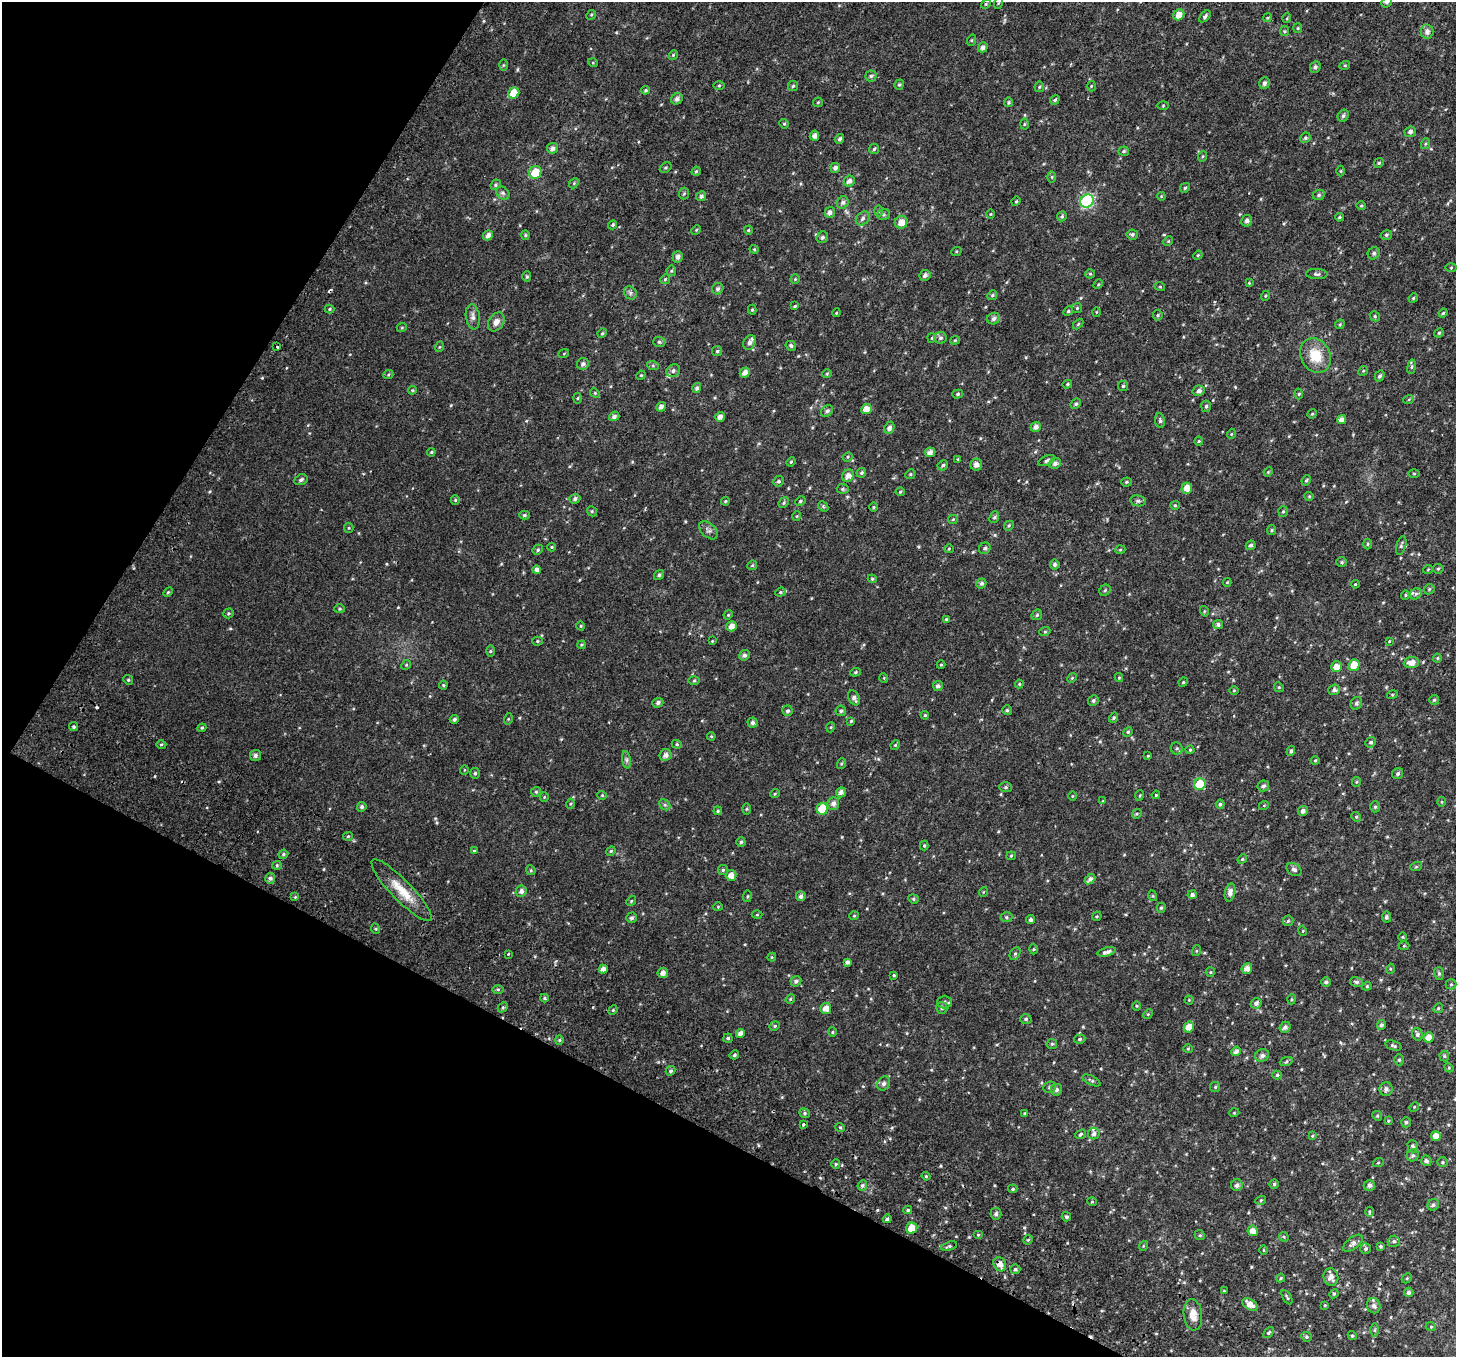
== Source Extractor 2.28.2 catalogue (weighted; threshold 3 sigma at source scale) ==
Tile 9 of 4 x 4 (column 1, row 3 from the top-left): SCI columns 77-1530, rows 1666-3020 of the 5977 x 6104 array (HDU 1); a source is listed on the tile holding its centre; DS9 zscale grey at full resolution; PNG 1458 x 1359 px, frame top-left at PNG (2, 2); each listed source drawn as its Kron ellipse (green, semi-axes under 4 px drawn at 4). Shown black and unused: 27% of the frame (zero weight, under 2 of 3 exposures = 6% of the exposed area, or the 3 px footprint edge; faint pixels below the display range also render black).
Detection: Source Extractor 2.28.2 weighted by HDU 2 'WHT'; one run over the whole footprint, this tile lists its part. Background 0.0277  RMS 0.0088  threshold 0.0395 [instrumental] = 3 sigma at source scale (4.5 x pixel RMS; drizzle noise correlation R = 1.50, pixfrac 1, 0.0396/0.0396 arcsec/px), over >= 5 px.
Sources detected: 506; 3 cosmic-ray / hot-pixel residue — neither listed nor drawn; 5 inside a brighter listed object's ellipse — not listed separately; the other 498 listed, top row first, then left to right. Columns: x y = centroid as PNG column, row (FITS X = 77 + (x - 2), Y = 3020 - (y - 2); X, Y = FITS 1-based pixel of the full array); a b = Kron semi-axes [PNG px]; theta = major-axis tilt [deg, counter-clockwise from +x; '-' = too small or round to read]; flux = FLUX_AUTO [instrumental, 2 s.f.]
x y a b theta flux
1387 2 6 5 - 1.8
998 3 6 4 71 0.95
986 4 5 4 - 0.94
591 15 5 4 - 1
1179 15 6 5 - 7.8
1205 16 7 4 48 1.6
1267 18 4 3 - 0.85
1287 18 5 3 - 0.78
1298 28 5 4 - 0.9
1285 31 5 4 - 1.1
1427 32 7 6 - 4.1
972 40 6 3 71 0.78
983 47 5 4 - 3.3
673 55 5 4 - 1
593 63 5 3 - 0.73
503 65 6 4 89 0.94
1345 65 5 3 - 0.79
1315 67 6 5 - 2.1
871 76 5 5 - 1.6
1264 83 6 5 - 2.4
719 85 5 3 - 0.93
899 85 5 4 - 1.2
793 86 5 5 - 1.2
1091 86 5 3 - 0.78
1039 87 5 5 - 1
645 90 4 3 - 1
514 93 6 5 - 14
677 99 6 5 - 2.9
1055 100 5 4 - 1.3
818 102 5 4 - 0.91
1009 102 5 4 - 1.2
1163 106 5 4 - 0.85
1343 116 6 5 - 1.8
784 124 5 4 - 0.99
1024 124 5 3 - 0.89
1410 132 6 5 - 2.4
814 136 5 4 - 3.4
1305 138 5 5 - 1.3
840 139 5 4 - 2
1425 144 5 3 - 0.9
552 148 5 5 - 3.1
874 149 5 5 - 1.1
1124 151 5 4 - 1.3
1203 156 5 3 - 0.82
1379 163 5 4 - 1.1
666 168 6 4 33 1.1
835 168 5 4 - 2.5
696 171 5 4 - 1.1
1341 171 5 3 - 0.81
535 173 6 6 - 17
1052 177 5 3 - 0.99
849 181 6 5 - 3.6
574 183 6 4 48 1.1
496 185 5 4 - 1.2
1185 188 5 4 - 1.1
503 193 7 5 -46 1.9
684 194 6 5 - 1.2
1319 195 6 5 - 1.4
701 196 5 4 - 2.7
1161 196 4 3 - 0.66
1016 201 5 4 - 0.95
1087 201 7 6 - 100
843 202 6 5 - 2.2
1361 206 5 3 - 0.8
878 211 6 4 89 0.98
830 212 5 5 - 3.1
883 214 6 5 - 1.5
991 214 5 3 - 0.69
1062 216 5 4 - 1.5
1339 217 4 3 - 1
863 218 8 6 47 2.3
1247 221 6 5 - 2.5
901 222 6 6 - 6.5
613 225 5 4 - 1.2
696 230 5 4 - 0.87
748 230 4 4 - 0.89
1132 234 6 5 - 1.5
488 235 5 4 - 3.5
525 235 4 4 - 0.97
1386 235 6 4 15 1.3
822 237 6 5 - 2
1168 241 5 4 - 0.83
754 249 4 4 - 0.91
956 252 5 3 - 0.9
1374 253 6 5 - 1.8
1198 255 5 3 - 0.84
678 257 6 5 - 3.2
1451 268 5 3 - 0.77
671 271 5 5 - 1.1
1090 274 5 4 - 0.89
1317 274 10 5 -2 2
925 275 6 5 - 2.7
527 277 5 4 - 1.2
665 279 5 4 - 0.99
795 279 4 4 - 0.84
1249 283 3 3 - 0.68
1098 284 5 4 - 0.88
1160 287 5 3 - 0.75
718 289 6 5 - 2
630 293 7 6 - 2.2
992 295 5 4 - 1.1
1265 296 5 3 - 0.69
1413 298 5 4 - 1
795 306 4 3 - 0.86
1077 308 5 5 - 1
329 309 5 4 - 1.1
752 310 5 4 - 1.1
1068 311 5 4 - 1.2
1096 312 5 3 - 0.69
836 313 4 3 - 0.72
1443 313 4 4 - 1.1
1158 315 5 5 - 1.1
1375 316 5 4 - 1.2
473 317 13 7 -82 3.8
994 319 6 5 - 2.6
496 322 10 7 56 4.8
1078 324 6 3 46 0.85
1340 324 5 4 - 0.99
402 327 5 3 - 0.78
602 333 5 4 - 0.97
1439 333 5 4 - 1.1
932 338 4 4 - 0.88
940 338 6 6 - 2
955 340 4 4 - 0.99
659 342 6 5 - 1.5
749 342 8 6 65 3.3
791 346 5 4 - 1.6
277 347 3 3 - 3.3
439 347 5 3 - 0.79
717 351 5 5 - 1.3
564 353 5 3 - 0.77
1315 356 18 14 -62 20
583 364 6 5 - 2.5
653 366 6 4 -19 1.2
1412 367 7 4 81 1.4
673 371 7 6 - 2.1
1363 371 5 4 - 1.1
745 372 5 5 - 4.7
827 374 5 4 - 0.99
388 375 5 3 - 0.84
641 375 5 4 - 0.81
1380 376 5 4 - 1.8
1067 384 5 4 - 0.94
1123 386 5 5 - 1.2
697 388 5 4 - 2.1
412 390 4 4 - 0.95
1199 391 6 5 - 2.9
595 393 5 4 - 0.98
958 394 5 4 - 1.3
1299 394 5 3 - 0.86
578 398 5 3 - 0.9
1409 399 5 3 - 0.81
1076 404 6 4 45 1.6
1206 406 5 5 - 1.5
661 407 5 4 - 3.4
866 409 5 5 - 6.4
827 411 7 5 42 1.8
1312 414 5 4 - 0.93
614 416 5 4 - 2.3
720 417 5 4 - 3.9
1342 420 4 4 - 4.6
1160 421 7 5 -83 1.5
1036 427 5 5 - 3.6
889 428 6 5 - 2.8
1231 434 5 3 - 0.71
1199 441 4 4 - 0.94
431 452 4 3 - 0.89
930 452 5 5 - 3.9
848 457 5 4 - 0.98
958 459 4 4 - 0.78
1047 461 9 4 24 1.9
791 462 5 4 - 0.87
1055 463 6 5 - 2.8
943 465 5 4 - 1.6
976 465 6 6 - 3.8
1268 472 5 4 - 0.85
861 473 5 4 - 1.5
1414 473 5 3 - 0.81
910 474 5 4 - 1
848 476 6 5 - 4.6
301 480 7 5 25 2.1
1306 480 5 4 - 1.1
779 481 5 5 - 1.7
1126 482 5 4 - 1.1
1187 488 5 5 - 7.6
843 489 6 5 - 1.5
900 492 4 4 - 0.92
1309 496 4 4 - 0.88
575 499 5 4 - 2.2
455 500 5 4 - 1
725 501 4 4 - 0.84
800 501 5 4 - 1.2
1138 501 8 5 -9 2.3
784 503 5 4 - 1.3
1175 505 5 4 - 0.94
823 506 6 4 -48 1.1
873 507 5 3 - 0.87
592 511 5 4 - 1.1
1283 511 5 5 - 1.2
524 515 5 4 - 1.4
797 516 5 3 - 0.68
994 517 6 4 66 1.3
953 519 5 4 - 0.87
1009 526 5 4 - 1.2
349 528 5 4 - 0.91
708 530 11 7 -43 2.9
1272 530 5 4 - 0.99
1367 544 5 3 - 0.9
1251 545 5 4 - 1.8
1401 545 9 5 74 1.8
552 547 4 4 - 0.84
985 548 6 5 - 1.6
949 549 5 4 - 0.85
538 550 5 4 - 1.3
1120 550 5 3 - 0.79
1342 562 5 5 - 1.2
1055 564 5 5 - 1.8
752 565 5 4 - 1.1
1428 569 5 3 - 0.63
1438 569 5 5 - 1.2
537 570 4 4 - 2.8
659 575 5 4 - 1.8
872 579 4 4 - 1
1227 582 4 4 - 0.72
981 583 5 5 - 2
1355 584 4 3 - 0.69
1429 589 6 4 46 1
1105 590 6 5 - 1.4
168 592 5 3 - 0.96
780 592 5 4 - 1.1
1416 594 6 5 - 1.8
1405 595 4 4 - 0.94
340 609 5 4 - 0.96
1204 611 5 3 - 0.82
228 613 5 5 - 1.2
728 615 5 3 - 0.72
1037 615 6 4 46 1.3
946 619 4 4 - 0.98
1218 624 5 4 - 1.9
581 626 4 3 - 0.73
732 626 5 5 - 5.1
1045 631 5 3 - 0.85
537 641 5 4 - 0.97
712 641 3 3 - 0.61
1389 641 4 4 - 0.69
582 645 4 3 - 0.97
490 651 6 4 89 1
744 655 5 5 - 2.3
1437 658 4 4 - 0.87
1411 663 7 5 4 6
406 665 5 4 - 0.97
941 665 4 4 - 0.8
1354 665 5 5 - 15
1337 667 5 5 - 6.9
855 672 5 4 - 1.1
884 678 5 3 - 0.68
1072 678 5 4 - 0.91
1119 678 4 4 - 0.93
128 680 5 4 - 1.2
694 681 6 4 1 0.97
1183 682 5 4 - 0.98
1019 684 4 4 - 0.84
443 685 4 4 - 0.89
938 686 5 5 - 2.5
1279 687 5 4 - 1.1
1234 690 5 3 - 0.69
1334 690 6 5 - 2.6
1392 695 5 3 - 0.79
854 698 8 5 -63 3
1434 700 5 5 - 1.3
1093 701 5 5 - 1.7
658 703 5 5 - 2.2
1356 703 6 5 - 2
1007 710 5 5 - 1.3
788 711 5 5 - 1.7
841 711 5 5 - 1.5
925 715 4 3 - 0.83
1114 718 5 4 - 1.3
454 719 4 4 - 1.8
508 719 5 3 - 0.76
851 721 3 3 - 0.92
752 723 5 5 - 2.3
74 727 4 4 - 1.3
831 727 5 3 - 0.73
202 728 4 4 - 1.1
1128 732 5 4 - 1.1
711 736 4 3 - 0.68
1371 742 5 5 - 1.7
677 744 5 4 - 1.1
161 745 5 3 - 1
895 745 5 4 - 0.98
1177 748 6 5 - 1.7
1190 750 4 4 - 0.98
1291 751 5 4 - 1.5
255 755 5 5 - 2.5
665 755 6 5 - 3.3
1148 756 4 3 - 0.73
626 760 9 4 -82 2.1
1315 760 4 3 - 0.92
841 764 5 3 - 0.85
464 770 5 3 - 0.69
475 773 5 5 - 1.5
1398 774 6 5 - 1.9
1356 782 5 4 - 0.91
1200 784 6 5 - 35
1263 786 6 5 - 1.9
1006 787 6 5 - 1.4
536 792 5 4 - 1.2
841 792 5 5 - 3.3
775 793 5 3 - 0.72
602 795 4 4 - 0.84
1140 795 5 3 - 0.72
1156 795 4 3 - 0.79
1072 796 5 3 - 0.67
544 797 4 4 - 0.82
1103 801 4 3 - 0.64
1442 802 5 3 - 0.78
833 803 6 6 - 3.6
570 804 5 3 - 0.86
1220 804 4 4 - 1.4
665 805 6 4 -44 1.4
1264 805 5 3 - 0.63
362 807 5 4 - 1.9
1375 807 5 5 - 1.5
747 809 5 4 - 0.87
822 809 6 5 - 22
718 811 4 3 - 1.1
1303 811 5 5 - 2.7
1137 814 5 4 - 1
1356 817 5 4 - 1.1
348 836 5 4 - 1.1
741 842 4 4 - 1.5
924 846 5 4 - 1.1
474 851 4 4 - 1
611 851 5 4 - 0.97
283 854 5 4 - 1.3
1011 856 5 4 - 0.91
1242 859 5 4 - 1.1
277 865 4 4 - 1
1416 867 6 4 18 0.95
1294 869 8 6 -34 2.5
531 870 5 4 - 1.1
723 870 5 5 - 1.3
731 875 5 5 - 5.9
270 878 5 5 - 2.5
1090 879 6 4 40 3.2
402 890 42 10 -46 19
521 891 6 5 - 2.8
983 892 5 3 - 0.67
1230 892 9 5 77 3.9
1192 895 4 4 - 2.4
747 896 6 3 82 0.9
801 896 5 5 - 2.9
1153 896 5 3 - 0.75
295 897 4 4 - 0.79
913 899 5 4 - 1.2
631 901 5 4 - 0.94
718 907 4 4 - 0.76
1161 908 5 4 - 1.2
757 915 5 3 - 0.75
854 916 5 4 - 0.81
1097 916 5 4 - 0.93
1006 917 6 5 - 1.3
1386 917 5 4 - 1.6
632 918 5 5 - 2
1031 920 4 4 - 2.1
1288 921 5 5 - 1.4
376 929 5 3 - 0.83
1303 931 5 3 - 0.71
1403 937 4 4 - 0.89
1404 946 5 3 - 0.85
1033 949 5 3 - 0.79
1196 951 5 3 - 0.82
1107 952 9 4 16 3
508 954 3 3 - 1.2
1015 954 7 5 62 1.6
772 957 4 4 - 0.86
847 962 4 4 - 2.4
603 969 4 4 - 3.9
1247 969 5 5 - 5.1
1390 969 5 3 - 0.76
1210 972 5 4 - 0.9
663 973 5 5 - 3.5
1439 974 6 5 - 1.6
894 975 4 3 - 1
796 981 5 5 - 2.3
1326 982 5 4 - 1.9
1356 982 6 5 - 1.9
1451 984 5 5 - 1
1367 986 4 4 - 0.92
498 989 6 4 0 1.1
544 998 4 4 - 0.96
790 999 5 4 - 1.1
1292 999 5 3 - 0.89
1189 1000 4 4 - 0.81
944 1002 7 6 - 1.8
1256 1003 5 5 - 2.9
1137 1006 5 3 - 0.77
503 1007 6 4 44 1.4
826 1008 5 5 - 5.4
942 1008 6 5 - 1.9
1438 1008 5 4 - 1
613 1010 5 4 - 0.94
1148 1014 5 4 - 0.89
1026 1019 6 5 - 1.5
1381 1025 5 4 - 1.9
775 1026 5 4 - 1.2
1189 1027 5 5 - 6.7
1285 1027 6 5 - 2.7
832 1032 4 4 - 0.9
740 1033 5 4 - 3.6
1417 1034 6 5 - 2.1
1429 1037 5 5 - 5.5
728 1038 4 4 - 1.4
1080 1039 6 4 16 1.3
559 1040 5 4 - 1.1
1052 1044 5 5 - 1.3
1393 1046 8 4 -19 1.4
1188 1049 4 4 - 0.87
1236 1051 5 4 - 2.9
734 1055 5 4 - 1.5
1262 1055 7 6 - 2.7
1444 1056 5 5 - 1.2
1399 1060 5 4 - 1.3
1286 1062 7 4 20 1.3
1449 1068 5 4 - 0.76
670 1071 5 4 - 1.7
1277 1075 5 4 - 1.2
1091 1080 10 4 -26 1.6
884 1083 7 6 - 2.6
1049 1087 6 5 - 1.7
1215 1087 5 5 - 1.2
1386 1089 7 6 - 2.8
1056 1090 6 5 - 2.5
1414 1107 5 4 - 0.86
805 1113 5 4 - 1.5
1025 1113 4 4 - 0.82
1234 1113 5 3 - 0.71
1377 1116 5 4 - 1.2
1388 1121 4 3 - 0.9
1406 1122 5 4 - 1.3
803 1125 3 3 - 2.1
840 1127 5 3 - 0.86
1081 1134 6 4 40 1.4
1094 1134 6 5 - 2.6
1312 1136 4 4 - 0.84
1436 1136 5 4 - 6.2
1413 1146 6 5 - 1.9
1413 1155 6 5 - 1.9
1426 1161 5 5 - 2.2
1442 1162 5 5 - 1.2
1378 1163 5 3 - 0.81
836 1164 5 4 - 1.1
926 1176 4 4 - 0.91
1274 1184 4 4 - 1.3
862 1185 5 4 - 1.6
1237 1185 6 5 - 2.5
1369 1185 5 5 - 2.6
1013 1189 5 4 - 1.2
1261 1200 5 3 - 0.99
1092 1202 5 3 - 0.73
1433 1205 6 5 - 1.8
908 1210 4 4 - 1.4
1369 1212 5 3 - 0.88
996 1214 6 5 - 2.3
1066 1217 5 4 - 1.7
887 1219 4 3 - 3.2
912 1228 6 5 - 12
1253 1231 5 5 - 5.4
978 1235 5 3 - 0.8
1200 1235 5 4 - 1.2
1284 1237 5 4 - 0.98
1028 1240 5 4 - 0.95
1394 1241 6 5 - 1.9
1353 1243 12 6 38 3.3
949 1246 8 4 16 1.5
1143 1246 5 3 - 0.69
1381 1246 4 4 - 1.2
1366 1249 5 5 - 1.6
1263 1250 5 3 - 0.65
1000 1264 7 6 - 5.5
1015 1269 5 5 - 1.8
1331 1277 9 7 -76 4.7
1281 1278 4 3 - 0.98
1407 1278 5 4 - 1.2
1224 1291 4 3 - 0.82
1409 1292 5 5 - 2.1
1334 1294 5 4 - 0.95
1287 1297 8 3 -61 1.2
1250 1304 8 5 -33 6.4
1325 1305 3 3 - 0.79
1374 1306 8 6 -66 3.2
1193 1315 16 9 -84 8.6
1431 1327 5 3 - 0.78
1374 1330 7 4 90 1.2
1269 1333 6 4 49 1.3
1352 1336 5 4 - 1.2
1306 1337 5 5 - 1.3
Overlapping masked pixels (flux is a lower limit): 1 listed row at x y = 1000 1264
Isophote crosses this tile's border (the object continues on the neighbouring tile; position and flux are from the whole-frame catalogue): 1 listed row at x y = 1387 2